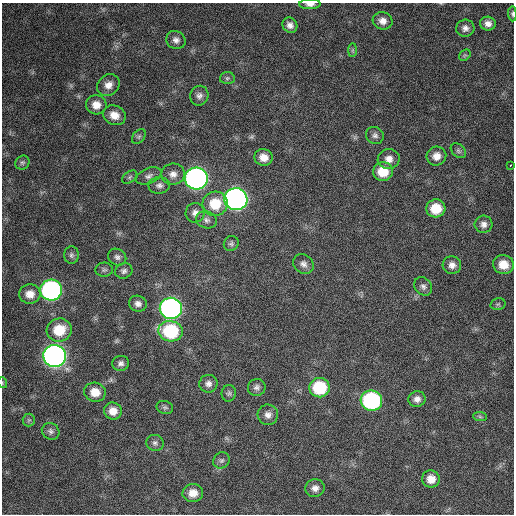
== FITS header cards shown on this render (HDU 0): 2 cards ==
NAXIS1  =                  512 / Axis length
NAXIS2  =                  512 / Axis length

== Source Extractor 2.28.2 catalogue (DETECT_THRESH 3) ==
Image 512 x 512 px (HDU 0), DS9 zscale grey, 1 PNG px = 1 image px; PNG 516 x 516 px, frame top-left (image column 1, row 512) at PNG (2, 3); each listed source drawn as its Kron ellipse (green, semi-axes under 4 px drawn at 4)
Background 500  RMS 22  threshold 66.7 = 3 sigma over >= 5 px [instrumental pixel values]
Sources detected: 71; all 71 listed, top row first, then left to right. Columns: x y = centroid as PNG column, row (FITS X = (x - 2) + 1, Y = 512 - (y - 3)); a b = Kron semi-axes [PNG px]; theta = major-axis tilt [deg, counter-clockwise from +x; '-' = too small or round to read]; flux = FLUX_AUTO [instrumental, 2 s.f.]
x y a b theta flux
310 4 11 5 1 7600
512 14 7 4 -87 2500
383 21 10 8 -15 10000
488 24 8 7 - 8400
290 25 8 7 - 8100
465 28 9 8 - 7400
176 40 10 9 - 7400
352 50 7 4 90 2800
465 55 6 5 - 2400
227 78 7 6 - 3100
108 85 12 10 41 13000
199 96 10 9 - 7000
96 105 10 9 - 16000
114 115 11 9 -24 15000
375 135 9 8 - 5800
139 137 8 5 49 3400
458 151 9 6 -42 3800
436 156 10 9 - 13000
263 157 9 8 - 15000
389 159 11 10 - 11000
22 163 7 6 - 3200
510 165 3 3 - 3400
383 172 10 9 - 34000
173 174 11 10 - 11000
149 176 13 7 22 7100
130 177 8 5 38 3100
196 179 11 11 - 750000
159 185 11 8 2 6300
236 199 11 11 - 770000
215 204 12 12 - 42000
436 208 9 9 - 37000
195 213 10 9 - 8800
206 220 10 8 -17 6700
484 224 9 8 - 7800
231 243 8 7 - 4000
71 255 9 7 -90 4300
117 257 9 8 - 5400
303 264 11 9 -40 7700
452 265 9 9 - 8600
503 265 10 9 - 23000
104 270 9 7 4 3700
124 271 9 7 24 5100
423 286 10 8 -49 6100
51 290 11 10 - 400000
30 294 10 9 - 15000
138 304 9 8 - 7000
498 304 7 5 13 3100
171 308 11 10 - 610000
59 330 13 11 15 40000
170 331 12 10 -14 110000
55 356 11 11 - 910000
121 363 8 7 - 5600
3 383 5 3 - 1300
208 384 9 8 - 7500
257 387 9 8 - 5800
320 388 10 9 - 83000
95 392 11 9 -13 20000
229 393 8 7 - 4100
417 399 8 7 - 8200
371 401 11 10 - 240000
165 407 8 6 -16 3500
113 411 9 8 - 15000
268 415 10 10 - 9100
480 417 7 4 -2 3100
29 420 6 6 - 3200
51 431 9 8 - 5500
155 443 8 8 - 4700
221 460 8 7 - 4500
431 479 9 8 - 15000
315 488 9 8 - 9000
193 493 10 9 - 17000
At the frame edge (FLAGS 8, measured only in part): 3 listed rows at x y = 310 4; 512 14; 3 383